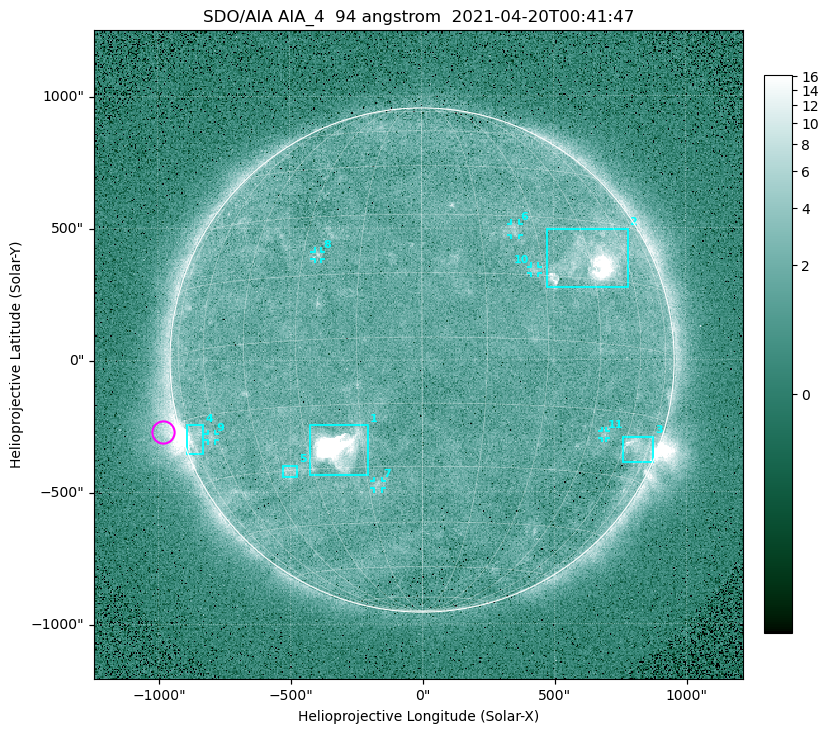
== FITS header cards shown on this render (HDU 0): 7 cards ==
TELESCOP= 'SDO/AIA '
INSTRUME= 'AIA_4   '
WAVELNTH=                   94
WAVEUNIT= 'angstrom'
DATE-OBS= '2021-04-20T00:41:47.12'
CTYPE1  = 'HPLN-TAN'
CTYPE2  = 'HPLT-TAN'

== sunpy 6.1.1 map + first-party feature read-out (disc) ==
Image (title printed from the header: SDO/AIA AIA_4  94 angstrom  2021-04-20T00:41:47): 512 x 512 px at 4.8 arcsec/px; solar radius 955 arcsec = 199 px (full disc in frame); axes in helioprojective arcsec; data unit not stated in the header (colour bar unlabelled)
Orientation: roll -0.138 deg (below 1 deg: not rotated)
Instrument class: DISC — disc imager (sunpy class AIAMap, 94 A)
Bright regions (active regions / flare kernels): reference = the median radial profile (limb darkening/brightening removed); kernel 5 px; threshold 5 sigma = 2.39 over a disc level ~1.71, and >= 1.15x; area >= 9 px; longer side >= 5 px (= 24 arcsec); searched inside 0.97 R_sun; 11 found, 11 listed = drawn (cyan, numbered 1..; 6 of them under ~33 arcsec drawn as corner ticks so the feature stays visible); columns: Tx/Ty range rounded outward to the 10 arcsec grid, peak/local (2 s.f.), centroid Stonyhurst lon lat
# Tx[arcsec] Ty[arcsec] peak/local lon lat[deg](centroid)
1 -430..-200 -440..-240 288 -22 -25
2 470..780 270..500 28 +46 +20
3 760..880 -390..-290 4.7 +67 -22
4 -900..-830 -360..-240 7.1 -72 -20
5 -530..-470 -440..-400 3.1 -37 -30
6 340..370 470..520 2.9 +24 +26
7 -180..-150 -490..-450 3 -12 -35
8 -410..-380 380..410 3 -26 +20
9 -810..-780 -300..-280 2.7 -63 -20
10 410..440 330..360 2.7 +28 +16
11 680..700 -300..-270 2.7 +50 -21
Off-limb structures (1.02-1.3 R_sun): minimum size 50 px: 6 found; the strongest spans PA ~90..115 deg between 1.02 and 1.2 R_sun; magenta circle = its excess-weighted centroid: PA ~105 deg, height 1.07 R_sun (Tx ~-980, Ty ~-270 arcsec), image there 4.6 x the reference